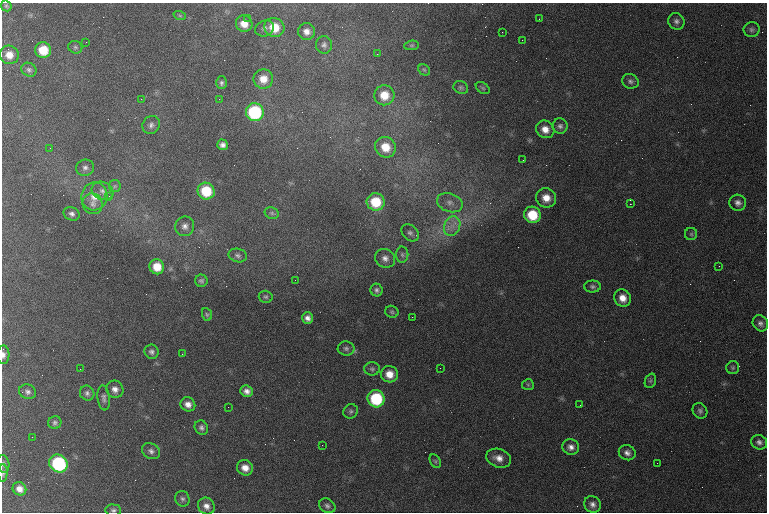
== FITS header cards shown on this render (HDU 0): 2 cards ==
NAXIS1  =                  765 /
NAXIS2  =                  510 /

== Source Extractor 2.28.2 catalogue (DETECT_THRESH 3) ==
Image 765 x 510 px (HDU 0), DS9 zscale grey, 1 PNG px = 1 image px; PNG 769 x 514 px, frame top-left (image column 1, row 510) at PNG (2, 3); each listed source drawn as its Kron ellipse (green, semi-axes under 4 px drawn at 4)
Background 1310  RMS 18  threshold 53.9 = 3 sigma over >= 5 px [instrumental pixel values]
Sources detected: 115; all 115 listed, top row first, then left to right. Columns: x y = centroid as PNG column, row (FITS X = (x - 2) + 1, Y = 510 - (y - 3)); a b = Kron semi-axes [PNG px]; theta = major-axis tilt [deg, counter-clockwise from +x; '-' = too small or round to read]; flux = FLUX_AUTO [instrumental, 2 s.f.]
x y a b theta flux
6 6 6 5 - 1900
180 16 6 4 -19 1500
248 18 3 3 - 1500
539 19 3 2 - 2100
676 21 8 7 - 4500
244 24 8 8 - 14000
274 27 10 9 - 29000
265 28 10 7 25 4400
752 29 8 7 - 3500
306 31 8 8 - 8300
502 32 2 2 - 620
522 40 2 2 - 1000
86 42 3 2 - 970
324 45 9 8 - 4200
412 45 7 4 6 2000
75 47 7 6 - 2500
43 50 8 7 - 28000
377 54 2 2 - 580
9 55 9 9 - 12000
29 70 8 6 -32 3300
424 70 6 5 - 1900
263 79 10 9 - 15000
630 81 8 7 - 3800
221 83 6 5 - 2900
461 88 7 6 - 2700
483 88 8 5 -36 1800
384 95 10 10 - 22000
141 99 2 2 - 710
219 99 2 2 - 1300
255 112 9 9 - 100000
151 125 9 8 - 4700
560 126 7 7 - 4000
545 129 9 8 - 11000
223 145 5 5 - 4900
385 147 11 10 - 21000
50 148 3 2 - 930
523 160 2 2 - 640
85 168 9 8 - 4600
115 186 6 5 - 2400
103 191 11 8 -25 6400
206 191 9 8 - 39000
94 196 14 13 - 16000
109 196 3 3 - 1000
546 198 10 9 - 15000
376 202 9 8 - 40000
450 203 13 9 -20 9200
738 203 8 8 - 5500
92 204 10 10 - 6600
630 204 2 2 - 33000
272 213 7 5 -22 2600
72 214 8 6 -24 4200
532 215 8 8 - 39000
185 226 10 9 - 6300
452 226 10 8 68 9900
410 233 10 7 -42 4500
691 234 6 6 - 2200
238 255 9 6 -15 3800
402 255 8 6 -88 3300
385 258 10 9 - 7100
719 266 3 2 - 980
157 267 7 7 - 20000
295 280 2 2 - 710
201 281 6 6 - 2900
592 287 8 6 -1 3300
376 290 6 6 - 3500
266 297 7 6 - 2300
622 298 9 8 - 12000
392 312 7 6 - 2200
207 314 6 5 - 1800
412 317 2 2 - 3200
308 318 6 5 - 5600
760 323 8 7 - 4500
346 348 8 7 - 3600
152 352 7 7 - 3600
182 354 2 2 - 650
3 355 9 6 88 5100
440 368 2 2 - 420
733 368 6 6 - 2100
80 369 3 2 - 920
372 369 8 6 -2 2900
389 374 8 8 - 15000
650 381 7 5 70 2400
528 385 6 5 - 2200
115 389 9 8 - 7200
247 391 6 5 - 6200
28 392 9 7 -19 4400
87 393 7 7 - 3800
104 398 12 6 -84 4300
376 399 8 8 - 75000
188 404 7 7 - 7500
580 405 2 2 - 500
228 407 2 2 - 2000
351 411 7 6 - 3100
700 411 8 7 - 3400
55 423 7 6 - 3100
201 428 7 6 - 3800
32 437 2 2 - 670
759 442 8 7 - 4600
322 445 2 2 - 950
571 447 8 7 - 6600
151 451 9 7 -30 5000
627 453 8 7 - 5700
499 458 13 9 -17 11000
435 461 7 5 -60 2200
58 463 9 8 - 120000
657 463 2 2 - 520
3 464 9 6 -81 2900
245 468 8 7 - 11000
3 473 9 4 87 2600
19 489 7 6 - 8300
182 499 8 7 - 3600
592 504 9 8 - 6200
206 506 9 8 - 7400
327 506 9 6 -34 4000
113 510 8 6 -4 3100
At the frame edge (FLAGS 8, measured only in part): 4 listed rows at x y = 3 355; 3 464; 3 473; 113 510